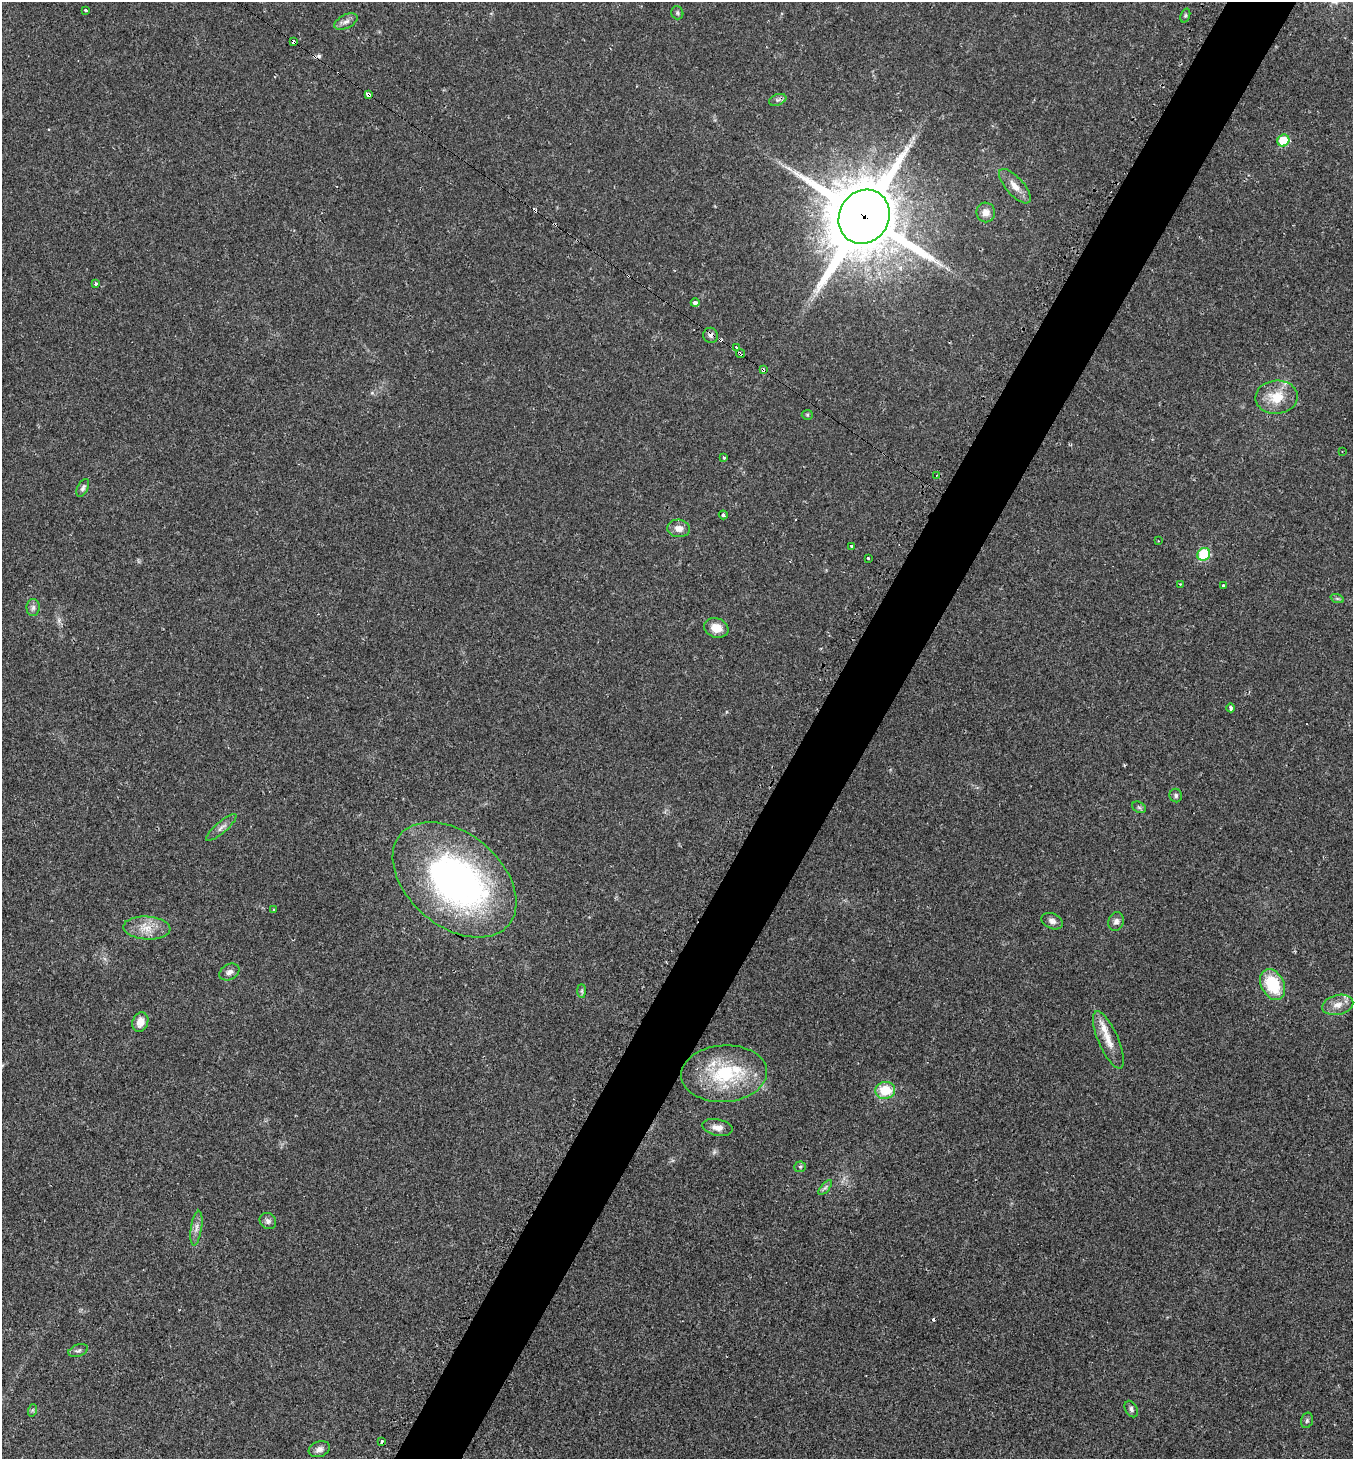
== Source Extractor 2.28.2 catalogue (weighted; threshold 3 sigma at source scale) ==
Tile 10 of 4 x 4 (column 2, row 3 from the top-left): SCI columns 1658-3008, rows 1478-2934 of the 5936 x 5931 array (HDU 1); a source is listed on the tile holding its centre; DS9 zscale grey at full resolution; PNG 1355 x 1461 px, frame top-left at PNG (2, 2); each listed source drawn as its Kron ellipse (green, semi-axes under 4 px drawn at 4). Shown black and unused: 5% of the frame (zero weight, under 2 of 3 exposures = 2% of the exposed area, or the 3 px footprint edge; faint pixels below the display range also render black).
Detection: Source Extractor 2.28.2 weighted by HDU 2 'WHT'; one run over the whole footprint, this tile lists its part. Background 0.0302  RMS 0.0045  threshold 0.0204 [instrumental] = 3 sigma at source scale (4.5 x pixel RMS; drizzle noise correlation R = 1.50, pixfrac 1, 0.05/0.05 arcsec/px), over >= 5 px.
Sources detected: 75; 9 cosmic-ray / hot-pixel residue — neither listed nor drawn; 4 inside a brighter listed object's ellipse — not listed separately; the other 62 listed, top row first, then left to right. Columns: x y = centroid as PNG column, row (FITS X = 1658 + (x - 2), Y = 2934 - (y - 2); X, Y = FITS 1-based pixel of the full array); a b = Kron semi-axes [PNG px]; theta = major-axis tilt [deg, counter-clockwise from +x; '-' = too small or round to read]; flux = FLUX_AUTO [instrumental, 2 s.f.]
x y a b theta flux
85 10 3 3 - 2.9
677 13 7 6 - 0.85
1185 15 7 4 71 0.71
346 22 13 6 26 2.2
293 42 4 3 - 4.5
368 94 4 4 - 7.3
778 100 9 5 20 1.3
1283 140 6 5 - 14
1015 186 21 9 -48 4.5
986 212 10 9 - 3.4
864 217 28 25 60 3900
96 284 3 3 - 1.7
695 303 4 4 - 2.2
711 335 8 7 - 1.5
736 347 3 3 - 1.6
740 354 4 3 - 1.2
763 370 4 3 - 2
1276 397 21 16 4 11
807 415 5 5 - 0.59
1342 451 3 2 - 0.26
724 457 3 3 - 1.5
936 475 3 3 - 0.55
83 488 9 5 63 1.3
723 515 4 3 - 3.3
679 528 11 8 -5 3.4
1158 541 3 2 - 0.31
852 546 4 3 - 2.5
1204 554 7 6 - 24
868 558 3 3 - 1.6
1180 584 3 3 - 0.44
1223 586 3 3 - 6.2
1337 598 7 4 -19 0.8
33 608 8 6 88 1.5
716 628 12 9 -20 5.7
1231 708 4 3 - 2.2
1176 796 7 6 - 1
1139 807 7 5 -29 0.85
221 827 19 5 41 2.3
454 880 71 46 -40 160
274 910 3 3 - 0.77
1052 921 11 7 -24 2.1
1116 921 9 7 69 1.9
147 928 23 11 -4 7.2
229 972 10 7 30 2
1273 985 16 11 -63 19
582 991 7 4 -90 0.77
1338 1005 16 10 13 4
140 1022 10 7 68 4.2
1108 1040 31 10 -66 6.9
724 1074 43 28 4 32
885 1090 10 8 4 11
717 1127 15 8 -12 3.2
800 1167 6 5 - 0.72
825 1188 9 4 48 1.1
268 1221 9 7 -40 1.6
196 1228 17 5 81 2.6
78 1351 10 6 19 1.3
1131 1409 9 6 -61 1.3
33 1410 6 4 71 0.67
1307 1420 8 5 75 1
382 1441 3 2 - 0.63
319 1449 11 7 19 2.2
Overlapping masked pixels (flux is a lower limit): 5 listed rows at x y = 293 42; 368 94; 864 217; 740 354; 763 370